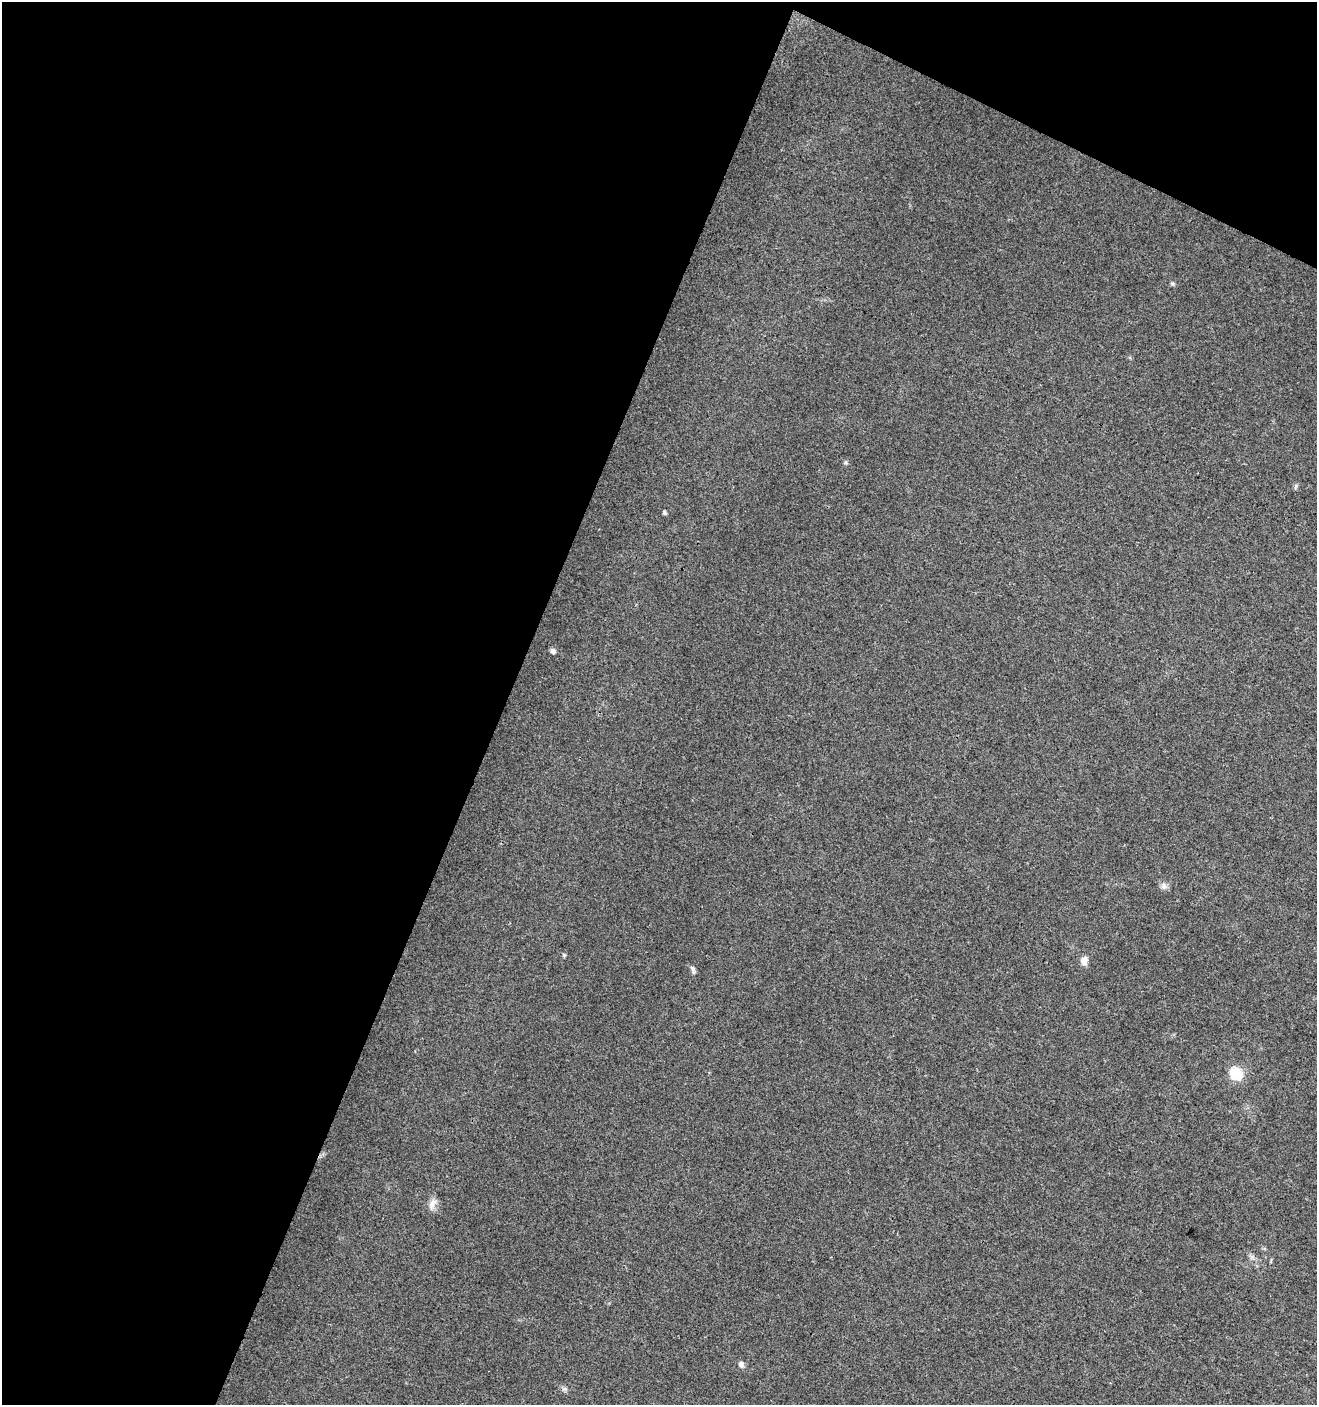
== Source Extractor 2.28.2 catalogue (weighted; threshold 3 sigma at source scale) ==
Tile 1 of 2 x 2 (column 1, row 1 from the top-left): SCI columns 107-1421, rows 1404-2806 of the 2860 x 2806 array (HDU 1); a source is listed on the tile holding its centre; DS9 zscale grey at full resolution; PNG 1319 x 1407 px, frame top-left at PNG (2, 2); no overlay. Shown black and unused: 42% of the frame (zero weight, under 3 of 4 exposures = <1% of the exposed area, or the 3 px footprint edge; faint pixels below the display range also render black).
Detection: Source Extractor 2.28.2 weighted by HDU 2 'WHT'; one run over the whole footprint, this tile lists its part. Background 0.0238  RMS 0.0047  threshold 0.0213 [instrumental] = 3 sigma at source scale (4.5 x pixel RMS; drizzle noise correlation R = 1.50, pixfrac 1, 0.0396/0.0396 arcsec/px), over >= 5 px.
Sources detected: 12; all 12 listed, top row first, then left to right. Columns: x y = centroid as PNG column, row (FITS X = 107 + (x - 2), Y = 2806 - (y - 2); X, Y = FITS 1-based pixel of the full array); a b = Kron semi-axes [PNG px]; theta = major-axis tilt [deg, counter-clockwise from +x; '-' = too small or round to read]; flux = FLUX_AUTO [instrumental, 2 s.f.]
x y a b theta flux
1172 284 6 5 - 0.75
846 463 6 5 - 0.8
1296 487 9 3 69 0.6
664 513 5 4 - 0.83
553 651 6 5 - 1.7
1164 886 9 8 - 1.9
564 955 5 4 - 0.6
1084 960 10 8 84 3.2
693 970 13 4 -69 1.2
1236 1074 6 6 - 43
432 1204 15 9 64 3.3
741 1364 8 6 -70 1.7